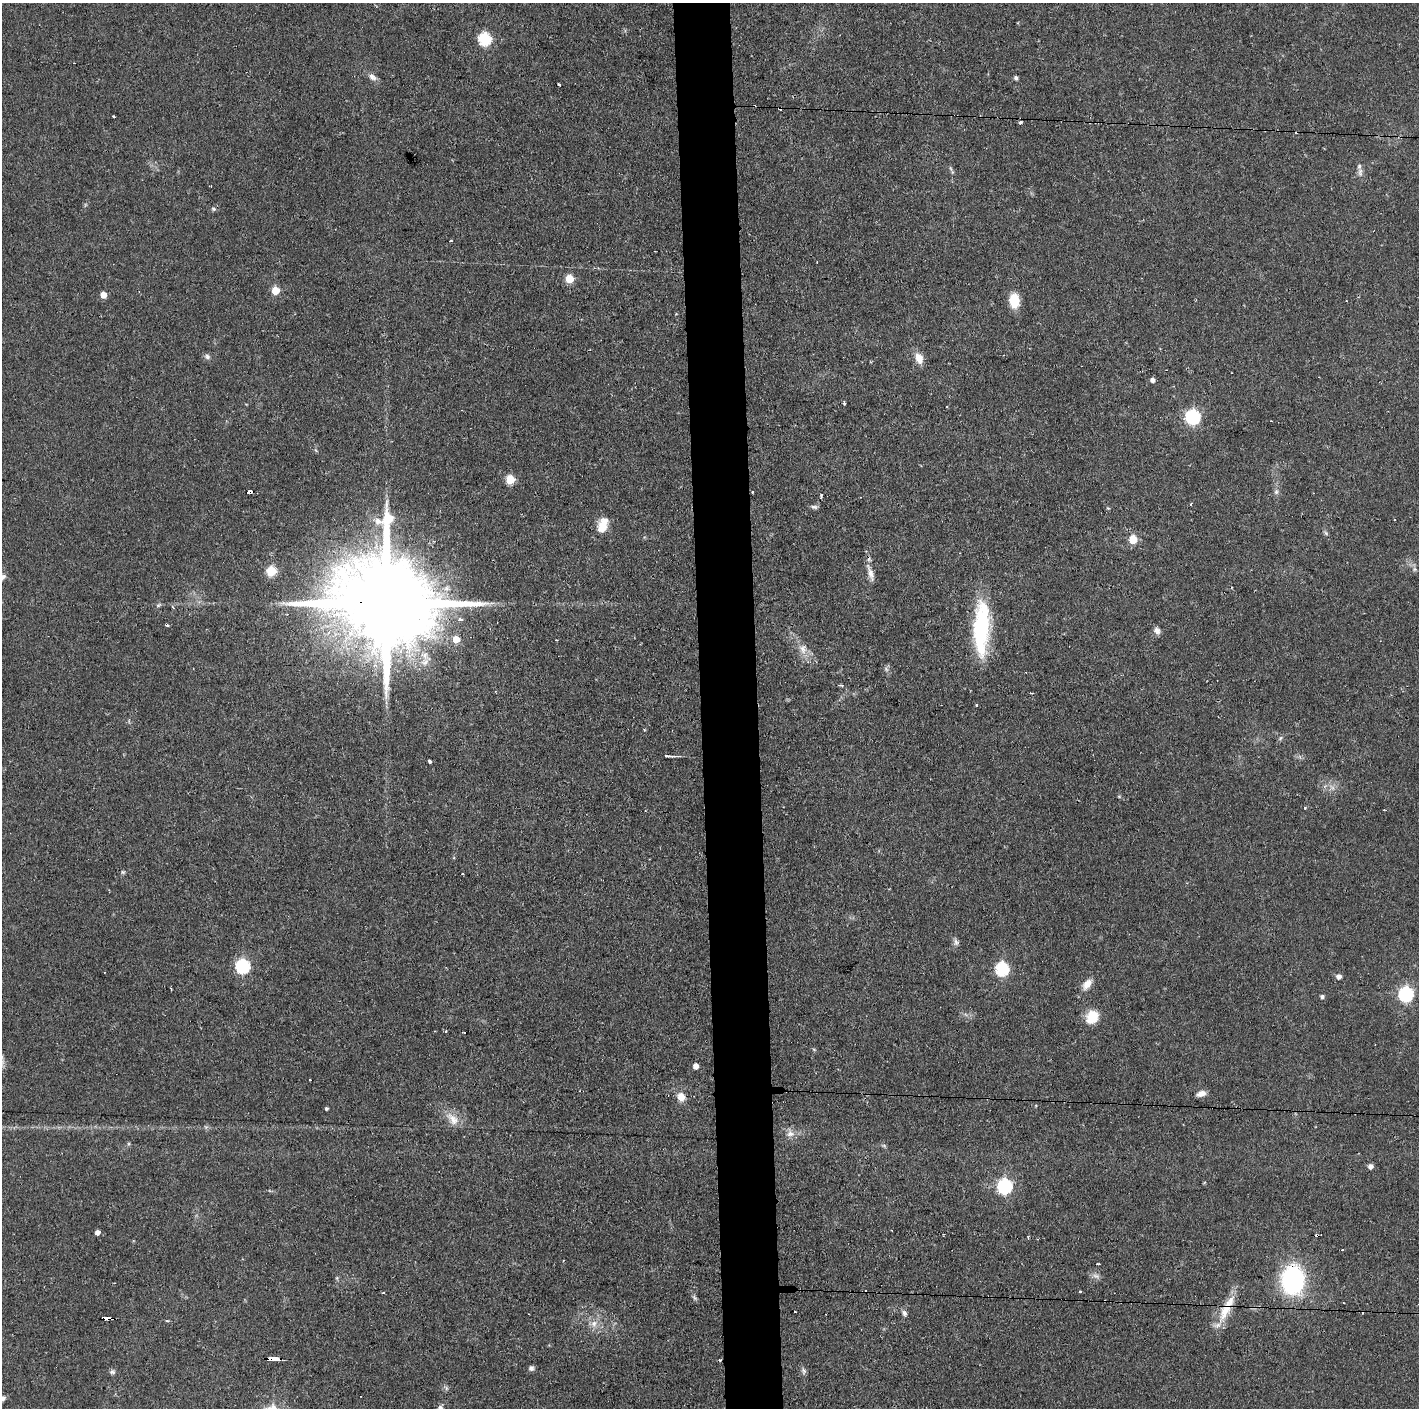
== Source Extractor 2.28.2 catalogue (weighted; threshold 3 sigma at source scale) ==
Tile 5 of 3 x 3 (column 2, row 2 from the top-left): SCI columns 1418-2834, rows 1407-2812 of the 4251 x 4218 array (HDU 1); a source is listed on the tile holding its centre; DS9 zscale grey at full resolution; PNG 1421 x 1410 px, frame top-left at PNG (2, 3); no overlay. Shown black and unused: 4% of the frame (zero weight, under 2 of 3 exposures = <1% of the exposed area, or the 3 px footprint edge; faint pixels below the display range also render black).
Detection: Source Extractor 2.28.2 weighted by HDU 2 'WHT'; one run over the whole footprint, this tile lists its part. Background 0.0829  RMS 0.0065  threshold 0.0291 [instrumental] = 3 sigma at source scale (4.5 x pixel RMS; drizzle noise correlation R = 1.50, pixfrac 1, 0.05/0.05 arcsec/px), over >= 5 px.
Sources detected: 102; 10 cosmic-ray / hot-pixel residue — not listed; the other 92 listed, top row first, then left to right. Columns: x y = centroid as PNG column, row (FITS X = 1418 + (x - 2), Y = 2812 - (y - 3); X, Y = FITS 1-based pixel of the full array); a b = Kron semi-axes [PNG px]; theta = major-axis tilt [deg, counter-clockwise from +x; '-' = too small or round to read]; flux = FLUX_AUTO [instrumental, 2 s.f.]
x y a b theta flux
485 39 6 6 - 78
372 77 13 7 -53 3.3
1016 78 5 4 - 1.6
559 85 3 3 - 1.6
113 116 3 3 - 1.2
1020 122 4 3 - 1.6
951 168 7 4 -71 1.2
1360 172 12 7 -84 2.8
211 186 2 2 - 0.64
213 209 6 5 - 1.1
451 241 3 3 - 1.2
569 279 5 5 - 21
275 290 5 5 - 17
103 295 5 5 - 7.4
1014 301 13 9 -86 15
207 356 8 7 - 1.9
919 358 13 9 -66 6.4
1152 380 5 4 - 2.6
844 403 3 3 - 1.3
947 406 3 2 - 0.98
1193 417 7 6 - 120
510 479 5 5 - 26
249 492 5 3 - 7.2
752 492 3 2 - 0.9
1276 492 7 6 - 1.7
821 495 4 3 - 1.8
1191 504 3 3 - 0.99
814 507 10 5 -10 1.6
603 525 17 10 72 12
1326 533 7 4 -46 1.1
1133 539 5 5 - 20
1415 569 7 4 -90 1.3
271 571 5 5 - 38
870 573 25 7 -72 5.5
2 577 11 6 39 2.5
387 603 42 21 -3 21000
158 605 8 4 33 1.1
173 607 6 2 -46 0.67
460 620 4 3 - 3.5
167 625 3 2 - 2.3
981 627 59 16 88 68
1157 631 9 7 -67 2.8
456 639 6 6 - 8.4
803 649 15 11 -77 6.6
886 669 7 4 -46 1.5
842 685 4 3 - 1.3
976 705 3 3 - 0.91
1280 738 6 4 55 1.1
669 756 13 3 -2 2.5
430 761 3 3 - 2.5
1332 788 8 5 -1 2.1
123 872 5 5 - 0.92
956 942 9 6 -79 2
242 966 6 6 - 110
1002 969 7 6 - 80
1339 976 7 6 - 2.3
1087 984 16 9 51 5.9
171 989 3 2 - 0.5
1406 994 7 6 - 130
1322 996 5 4 - 1.7
1092 1017 17 14 57 11
464 1032 2 2 - 0.85
696 1066 5 4 - 4.5
310 1080 2 2 - 0.65
1201 1093 10 6 18 4
681 1097 6 6 - 9.6
326 1108 3 3 - 1.1
453 1119 23 12 -47 9.1
790 1134 12 9 -3 4.5
884 1146 6 4 -19 0.99
1370 1166 5 5 - 3.1
1004 1186 7 6 - 130
892 1230 3 2 - 0.46
97 1232 5 4 - 2.9
1342 1250 3 2 - 0.66
1099 1264 3 2 - 1.5
1096 1276 10 6 -19 2.5
1293 1280 21 16 88 110
1080 1291 3 3 - 2.2
384 1293 3 2 - 1.2
1226 1309 42 11 63 17
795 1312 3 3 - 1
904 1313 7 6 - 2.1
106 1318 9 3 -3 7.9
167 1321 5 3 - 0.68
594 1323 9 7 87 3.7
274 1359 12 3 0 30
531 1368 6 6 - 1.8
804 1371 9 6 -75 1.7
112 1372 8 6 4 1.5
2 1398 8 6 11 2.4
440 1408 9 7 -83 2.6
Overlapping masked pixels (flux is a lower limit): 6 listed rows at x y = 249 492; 387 603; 1293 1280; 1226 1309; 106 1318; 274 1359
Isophote crosses this tile's border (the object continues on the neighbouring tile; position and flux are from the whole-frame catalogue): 3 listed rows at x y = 2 577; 2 1398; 440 1408